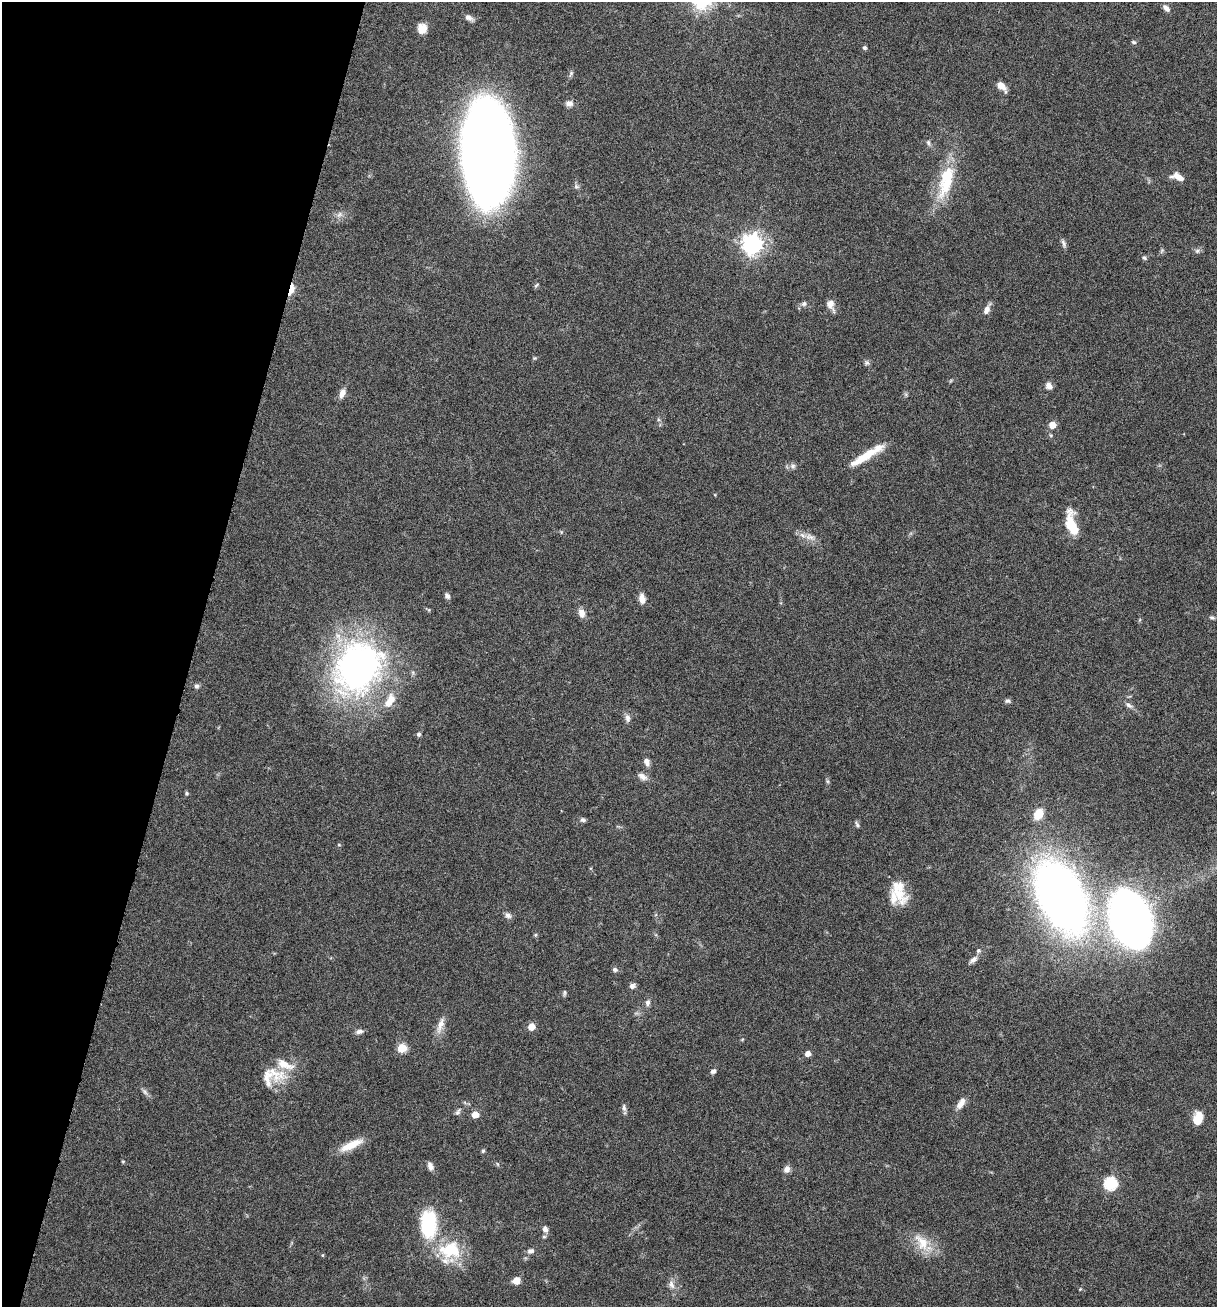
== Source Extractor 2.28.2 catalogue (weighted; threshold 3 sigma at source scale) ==
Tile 9 of 4 x 4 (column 1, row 3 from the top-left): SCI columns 187-1401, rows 1315-2619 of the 5307 x 5252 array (HDU 1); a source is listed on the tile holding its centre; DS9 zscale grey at full resolution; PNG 1219 x 1309 px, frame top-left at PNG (2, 2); no overlay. Shown black and unused: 16% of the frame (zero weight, under 5 of 9 exposures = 3% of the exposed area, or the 3 px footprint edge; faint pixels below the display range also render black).
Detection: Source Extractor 2.28.2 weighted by HDU 2 'WHT'; one run over the whole footprint, this tile lists its part. Background 0.0462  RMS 0.0032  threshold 0.013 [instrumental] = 3 sigma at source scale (4.09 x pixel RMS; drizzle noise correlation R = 1.36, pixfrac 0.8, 0.05/0.05 arcsec/px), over >= 5 px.
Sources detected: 94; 8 inside a brighter listed object's ellipse — not listed separately; the other 86 listed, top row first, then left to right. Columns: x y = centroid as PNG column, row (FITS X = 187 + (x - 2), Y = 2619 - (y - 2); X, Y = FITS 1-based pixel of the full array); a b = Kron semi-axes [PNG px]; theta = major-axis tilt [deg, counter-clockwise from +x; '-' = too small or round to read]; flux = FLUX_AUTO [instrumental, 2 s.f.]
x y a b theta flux
1166 8 9 6 -46 1.3
469 18 11 7 -27 1.3
422 29 10 9 - 3.6
1133 42 7 4 -26 0.46
864 48 5 5 - 0.52
1001 86 12 6 -45 2.5
569 103 9 8 - 1.4
928 142 7 5 -75 0.71
488 152 67 33 -88 600
1178 177 15 7 -20 2.8
946 181 51 17 75 14
339 214 10 6 52 1.1
1063 243 11 5 -70 0.85
752 244 8 7 - 170
1162 250 6 5 - 0.45
1197 251 6 6 - 0.66
1144 258 6 5 - 0.53
291 289 15 6 72 3.2
804 304 7 7 - 0.8
831 304 14 8 -70 2.2
986 310 10 7 71 1.8
867 363 8 7 - 0.68
1049 386 9 7 -54 1.4
342 393 11 6 69 1.8
1052 425 5 5 - 3.7
864 457 37 8 33 7.1
793 466 8 6 -65 0.89
1071 525 31 11 -85 6.8
810 537 15 7 -14 2.1
447 596 7 5 -46 0.87
642 598 11 7 -82 2.1
582 613 10 8 -76 2
1212 618 7 5 -15 0.54
358 667 46 38 63 120
197 686 7 6 - 0.7
1008 701 7 6 - 0.69
388 702 24 11 53 4.7
1128 705 10 6 -39 1
627 718 11 6 -82 1.3
418 734 5 5 - 0.66
647 762 9 6 -67 1.5
642 776 13 8 -32 1.6
827 781 6 4 -71 0.45
186 793 5 5 - 0.42
1038 814 12 8 60 5.3
583 820 7 6 - 0.68
857 824 9 4 -65 0.57
339 845 5 3 - 0.24
899 894 32 16 -57 7
1061 896 49 28 -64 310
508 915 9 6 -33 1
1130 920 37 23 -69 280
536 935 5 4 - 0.42
978 951 6 5 - 0.6
973 959 11 6 41 1.2
615 970 7 6 - 0.64
632 986 7 6 - 1
564 993 8 4 88 0.51
648 1003 9 7 85 0.97
440 1025 24 7 71 2.6
531 1027 5 5 - 4.7
359 1031 10 6 16 1
402 1048 5 5 - 11
808 1053 5 5 - 2.1
713 1071 7 6 - 0.73
274 1072 42 14 -28 6.3
145 1092 8 4 -53 0.76
961 1103 15 7 57 2.2
624 1108 10 5 -83 0.8
458 1112 10 5 59 0.77
475 1115 5 5 - 4
1198 1121 13 11 -31 3.2
351 1145 31 9 25 5.2
483 1151 6 4 67 0.42
430 1166 10 6 -71 1.4
787 1169 9 8 - 1.3
1110 1184 6 6 - 35
428 1224 34 19 -89 18
545 1229 9 7 -72 1.3
922 1242 27 14 -55 6.3
450 1250 33 24 2 14
530 1251 9 6 11 1
322 1255 4 4 - 0.3
516 1280 9 8 - 2.3
671 1285 12 7 -73 1.6
1080 1289 4 4 - 0.25
Overlapping masked pixels (flux is a lower limit): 1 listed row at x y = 291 289